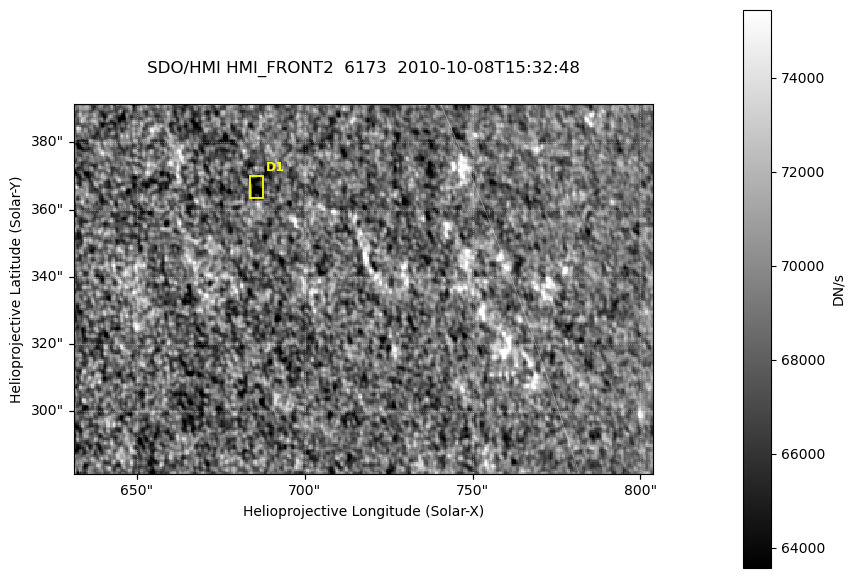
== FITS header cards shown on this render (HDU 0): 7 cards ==
TELESCOP= 'SDO/HMI '
INSTRUME= 'HMI_FRONT2'
WAVELNTH=               6173.0
DATE-OBS= '2010-10-08T15:32:48.00'
CTYPE1  = 'HPLN-TAN'
CTYPE2  = 'HPLT-TAN'
BUNIT   = 'DN/s    '

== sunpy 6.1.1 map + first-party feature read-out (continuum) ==
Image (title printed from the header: SDO/HMI HMI_FRONT2  6173  2010-10-08T15:32:48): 342 x 219 px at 0.504 arcsec/px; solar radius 961 arcsec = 1905 px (partial field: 0.7% of the solar disc is inside the frame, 100% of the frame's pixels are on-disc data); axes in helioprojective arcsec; data unit DN/s (BUNIT, on the colour bar)
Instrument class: CONTINUUM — white-light / continuum photospheric image (CONTENT/OBS_TYPE)
Dark features (sunspots / pores): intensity divided by the frame's on-disc median (partial field: no limb-darkening profile); reference = the frame's on-disc median (the 8%-of-disc-diameter window exceeds this field); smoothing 3 px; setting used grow <= 0.95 with closing radius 1 px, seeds <= 0.88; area >= 18 px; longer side >= 3 px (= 1.5 arcsec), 3 px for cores <= 0.7; partial field; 1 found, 1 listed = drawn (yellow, D1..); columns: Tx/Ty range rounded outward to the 2 arcsec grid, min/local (2 s.f., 1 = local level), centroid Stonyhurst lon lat
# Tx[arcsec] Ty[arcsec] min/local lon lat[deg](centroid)
D1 682..688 362..370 0.88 +53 +26